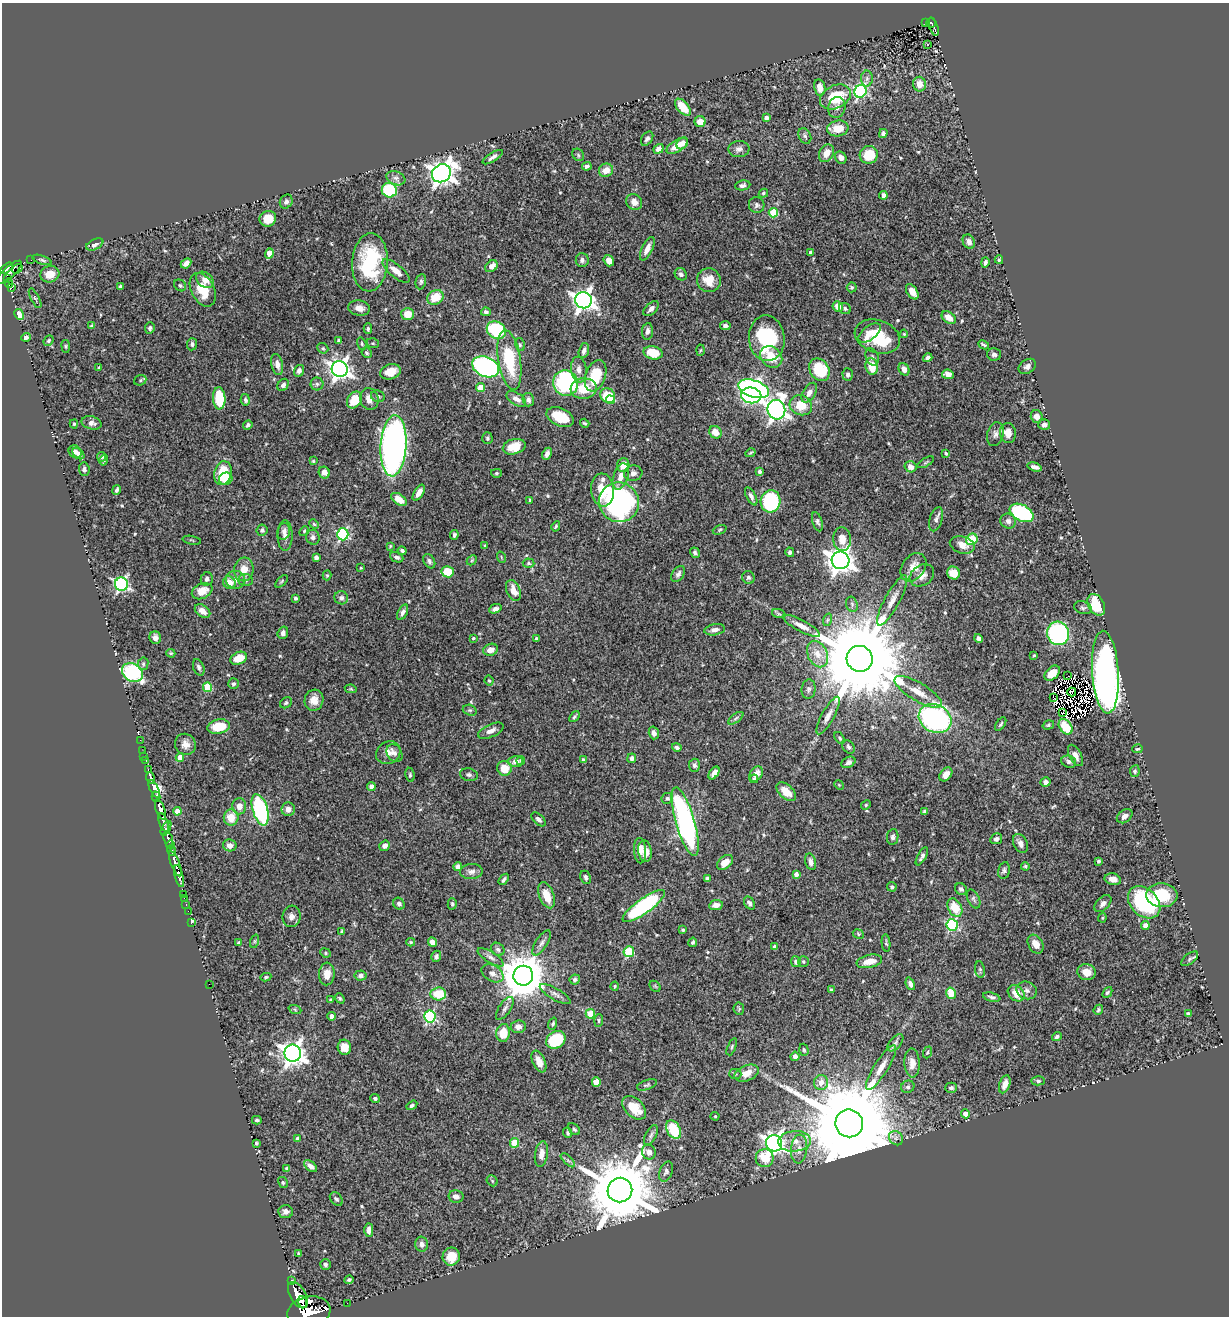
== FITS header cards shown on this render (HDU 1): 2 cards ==
NAXIS1  =                 1227
NAXIS2  =                 1314

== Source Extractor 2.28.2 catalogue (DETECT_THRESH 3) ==
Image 1227 x 1314 px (HDU 1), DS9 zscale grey, 1 PNG px = 1 image px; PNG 1231 x 1318 px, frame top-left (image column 1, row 1314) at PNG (2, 3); each listed source drawn as its Kron ellipse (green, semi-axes under 4 px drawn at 4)
Background 0.757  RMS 0.015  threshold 0.0436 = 3 sigma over >= 5 px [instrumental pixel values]
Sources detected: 566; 12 with non-positive FLUX_AUTO (blend fragments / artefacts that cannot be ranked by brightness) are neither listed nor drawn; of the other 554, the 500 brightest by FLUX_AUTO listed and drawn (54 fainter detections omitted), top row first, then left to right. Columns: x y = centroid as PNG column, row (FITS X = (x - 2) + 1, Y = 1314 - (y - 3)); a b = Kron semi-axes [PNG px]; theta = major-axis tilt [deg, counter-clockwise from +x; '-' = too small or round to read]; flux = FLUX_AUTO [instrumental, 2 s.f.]
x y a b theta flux
926 23 2 2 - 7.7
931 23 5 4 - 75
934 27 9 3 -71 130
928 44 3 3 - 3
867 78 8 6 90 2.9
919 84 7 6 - 11
820 87 8 5 -78 8.7
860 91 6 6 - 140
835 97 16 11 26 38
683 107 10 5 -49 19
837 107 10 8 74 5.5
766 118 4 3 - 4
700 122 5 5 - 8.9
838 128 11 8 11 18
883 133 4 4 - 3.2
805 136 8 6 -64 2.2
647 139 8 5 56 2.7
682 143 6 5 - 4.7
677 146 12 6 32 14
658 149 5 4 - 4.6
739 149 11 8 3 4.5
826 153 9 7 60 10
578 155 7 5 -50 1.6
869 155 9 8 - 26
493 157 11 4 33 3.5
841 158 6 5 - 4.6
587 166 5 4 - 2.7
606 170 7 6 - 9.8
441 173 10 8 32 830
396 178 10 6 -22 3.9
743 185 8 5 8 2.9
389 190 8 7 - 69
763 193 5 4 - 1.4
883 195 4 4 - 4
286 202 7 6 - 3.2
634 202 8 7 - 6.8
757 205 8 7 - 3
773 213 5 4 - 40
268 219 8 7 - 15
969 242 7 6 - 4.4
95 244 9 5 25 3.8
647 249 13 5 64 8.2
810 252 3 3 - 1.8
269 253 5 4 - 15
31 260 2 2 - 5.9
42 260 10 3 -19 1.8
582 260 7 6 - 3.5
999 260 4 3 - 1.4
609 261 6 5 - 7
370 262 29 17 87 79
985 262 5 4 - 2.4
186 263 6 4 45 4.6
491 266 7 5 41 6.9
7 268 7 3 38 350
17 269 5 3 - 35
396 271 17 6 -39 9.5
9 272 16 5 42 450
50 274 10 8 16 10
681 274 6 5 - 3.4
7 279 3 3 - 79
205 280 10 7 -38 7.5
709 280 12 12 - 15
421 282 8 5 79 2.1
9 283 4 3 - 110
180 285 6 5 - 1.8
120 287 4 3 - 1.9
852 287 5 5 - 1.5
11 288 4 3 - 90
203 290 18 11 -62 27
912 292 8 5 -56 7.2
435 297 8 7 - 20
35 298 11 4 -63 1.9
583 300 8 8 - 640
838 306 5 5 - 9.8
359 308 11 7 -9 7.5
845 308 6 5 - 2.2
651 309 9 5 43 4.5
486 312 5 4 - 2.5
19 314 5 4 - 12
408 314 6 6 - 15
949 317 8 5 -38 7.7
92 326 3 3 - 1.5
725 326 5 4 - 2.9
150 328 6 4 85 2.4
368 329 5 3 - 1.7
496 330 10 8 -34 74
647 331 8 5 82 3.7
869 333 13 6 39 8.9
904 334 4 3 - 1.1
877 336 23 16 -19 48
26 337 5 4 - 2.1
767 338 23 18 -84 80
339 340 4 3 - 3.1
48 341 5 4 - 1.4
373 343 6 4 -19 1.4
192 344 6 5 - 2.7
362 344 6 4 -72 1.3
520 345 6 5 - 1.6
984 345 6 2 -26 1.7
66 346 6 3 -82 1.1
323 348 6 5 - 1.6
701 350 5 3 - 1
584 351 8 5 74 3.6
367 353 5 4 - 2
653 353 10 6 -12 24
994 354 7 6 - 3.4
771 357 12 9 -42 18
872 357 9 6 -69 2.5
928 358 5 4 - 3
509 360 30 11 -81 51
277 365 11 5 -79 5.8
872 366 8 6 -81 21
1027 366 9 7 34 4.1
99 367 3 3 - 1.2
486 367 14 10 -24 210
340 369 8 7 - 620
579 369 13 7 -83 6.2
904 369 6 5 - 6
819 370 12 9 -55 37
299 371 6 5 - 3.7
390 372 10 7 19 13
848 374 6 5 - 3.2
948 374 6 4 -6 6
596 376 16 10 70 37
140 380 6 5 - 1.7
566 383 13 12 - 110
317 384 6 6 - 2.7
283 385 6 5 - 3.4
481 387 4 4 - 20
584 389 13 10 6 22
754 389 16 8 -18 360
809 393 11 6 58 5.8
751 395 10 8 -7 130
378 396 7 5 -22 2.5
608 396 8 6 -42 35
219 398 11 6 -87 36
369 399 11 9 -76 8.3
516 399 11 6 -32 6
245 400 6 4 -76 2.4
354 400 9 7 56 21
528 400 7 5 -76 3.1
610 400 4 3 - 9.3
801 405 11 10 - 21
776 410 10 9 - 560
1037 416 6 5 - 7.2
560 417 14 8 -24 25
92 423 10 6 -14 4.6
585 423 5 3 - 1.3
74 424 4 4 - 1.2
248 425 5 4 - 2.5
1044 425 6 5 - 3.9
715 432 6 6 - 11
1008 433 10 8 -82 8.8
995 434 12 8 74 4.8
487 438 6 5 - 2
394 446 31 13 86 480
514 447 11 7 15 19
75 452 7 6 - 5.8
750 453 5 3 - 1.1
946 453 4 3 - 1.6
78 454 7 4 -39 4.1
547 454 6 4 63 3.6
101 457 5 4 - 2.4
104 460 5 4 - 1.6
313 461 4 4 - 1.1
926 462 9 4 30 1.5
623 465 7 6 - 10
910 467 6 5 - 6.2
1035 467 7 3 -16 4
84 469 7 5 -86 3.5
324 472 6 5 - 5.5
759 472 4 3 - 1.9
223 473 12 8 76 32
496 473 5 4 - 1.4
633 473 9 7 5 4.2
621 476 13 7 72 9.5
226 479 7 6 - 13
117 490 5 3 - 2.5
603 490 16 11 -83 33
419 493 9 4 59 7.1
751 496 10 4 -61 3.4
399 499 9 5 -34 12
530 500 3 3 - 1.2
770 501 11 10 - 100
619 502 20 19 - 270
1022 513 13 8 -27 100
936 519 12 6 74 3.6
1008 521 8 7 - 3.8
817 522 10 5 -73 2.4
314 524 5 4 - 1.1
556 526 5 3 - 1.4
262 530 6 5 - 2.4
720 530 7 4 22 1.5
284 531 8 6 79 3.8
304 531 5 4 - 1.4
343 534 6 6 - 110
454 535 5 3 - 2
285 536 15 7 90 6.6
313 537 7 6 - 3.2
842 539 12 9 -86 9.3
972 539 6 5 - 26
192 540 9 3 -11 1.1
962 545 12 8 -16 9.1
390 546 3 3 - 1.1
485 546 3 3 - 1.7
402 551 4 3 - 2.1
790 552 5 4 - 2.5
695 553 5 4 - 2.1
316 557 4 4 - 4.8
397 557 7 4 -24 3
501 557 6 3 -72 1.1
472 560 6 4 46 1.4
840 560 9 8 - 1100
429 561 8 5 -59 2.8
529 563 6 4 -3 1.8
913 567 15 11 53 12
361 568 4 3 - 1.1
244 569 12 9 82 12
448 572 6 5 - 23
954 573 6 6 - 14
678 574 9 6 55 3.2
327 575 5 4 - 1.4
922 575 13 10 35 8
748 577 6 6 - 2.6
207 579 7 6 - 3.2
235 580 9 9 - 7.5
246 580 7 6 - 2.5
282 581 8 3 45 1.3
229 583 6 6 - 13
121 584 6 6 - 190
513 590 11 6 -67 10
202 591 11 7 24 13
295 598 4 3 - 2.4
341 598 7 6 - 3.2
892 600 28 7 61 11
852 604 8 5 -71 2.4
1096 605 11 8 -61 44
1083 608 9 6 -18 2.6
495 609 6 4 21 3.8
202 611 9 5 -38 6.9
403 612 8 4 64 4
779 614 7 4 -18 1.7
827 620 6 4 71 1.4
802 626 20 5 -28 7.7
715 630 10 5 10 4.6
283 633 6 5 - 3.5
1058 633 12 11 - 190
155 638 6 5 - 4.2
473 638 3 3 - 1.3
978 638 4 4 - 2.9
536 639 3 3 - 1.2
491 650 7 6 - 7.2
171 653 4 3 - 1.2
817 654 14 9 -64 11
1034 655 3 2 - 1
239 658 8 6 24 18
860 659 13 13 - 25000
143 664 6 5 - 2.2
199 667 8 5 -69 2.8
132 672 11 8 -32 120
1105 672 41 13 -86 530
1052 673 9 6 44 11
1068 676 3 2 - 5
489 680 5 3 - 1.2
233 684 5 5 - 2.2
207 687 5 4 - 32
351 689 6 4 -11 1.3
809 689 9 7 84 3.2
918 692 27 9 -31 14
1072 692 4 2 - 1.2
1053 697 3 2 - 4.1
314 700 10 9 - 10
286 703 6 5 - 1.7
470 710 7 5 -18 1.8
1063 712 2 2 - 1.2
828 716 21 6 61 7.2
574 717 6 4 50 1.7
736 718 9 4 36 1.9
935 719 17 13 -27 230
1001 724 8 3 56 1.7
1048 725 6 4 19 1.6
219 727 11 7 10 24
1066 727 8 6 -54 25
491 731 13 6 24 5.6
654 733 6 5 - 4.1
840 738 6 4 -54 1.7
140 740 2 2 - 6.2
185 744 11 10 - 7.2
677 747 5 3 - 2.3
848 747 7 5 -49 2.1
1137 749 5 3 - 1.3
143 751 2 2 - 9.2
388 753 13 11 34 7.8
394 753 9 7 -56 3.7
1075 755 12 6 -62 5.6
144 757 3 2 - 20
180 757 4 4 - 10
632 758 5 4 - 3.2
146 760 3 3 - 43
521 760 4 4 - 1.5
583 760 4 3 - 1.6
516 761 7 5 2 5
848 762 7 5 26 3.1
1069 762 8 6 -21 3
694 765 6 5 - 2.4
504 768 7 7 - 17
148 770 3 2 - 44
1135 771 6 4 81 1.7
714 773 7 4 56 7.1
756 774 8 6 54 7.7
946 774 8 5 49 7.5
410 775 7 4 -82 1.6
469 775 9 6 -13 2.8
151 778 6 3 -73 150
754 779 4 3 - 1.7
1045 782 5 4 - 4.7
839 785 5 4 - 1.1
371 787 4 4 - 7.1
154 789 9 4 -65 940
786 792 12 7 -42 9.6
156 797 5 3 - 270
667 798 6 5 - 2.2
866 805 5 4 - 1.3
239 806 8 7 - 8.1
288 809 7 6 - 5.7
160 810 10 4 -71 1400
260 810 16 7 -73 120
177 811 4 4 - 8.5
925 812 4 3 - 1.9
1125 816 8 6 37 5
231 818 8 7 - 17
538 819 8 5 -43 3.1
163 822 10 3 -70 350
685 822 36 9 -74 230
166 828 8 3 62 320
893 837 8 5 81 2.9
168 839 8 3 -73 420
996 839 6 5 - 3.1
1020 843 10 6 -63 5.4
171 845 4 2 - 110
230 845 7 6 - 6
385 846 5 5 - 5.4
172 850 5 4 - 110
640 851 12 6 -87 6.2
645 851 11 6 -80 7.2
922 856 10 4 61 2.9
1099 861 4 4 - 1.9
725 862 9 6 40 12
811 862 8 5 -75 4.9
175 864 13 3 -69 940
1025 866 4 4 - 1.4
458 867 4 4 - 5.6
1004 870 8 6 79 2.6
471 871 11 7 3 4.6
796 874 4 4 - 4.2
179 876 11 4 -75 760
586 877 7 5 -65 2.6
504 879 6 3 55 2.2
707 879 4 4 - 2.4
1113 879 8 5 -13 6.8
892 887 5 4 - 2.3
961 889 6 5 - 2.8
183 894 3 3 - 31
546 895 13 7 -69 17
1162 895 16 12 -4 36
184 898 3 2 - 12
973 899 10 5 -64 2.6
1144 902 18 13 -44 100
749 903 7 5 -58 3.1
399 904 6 5 - 2.9
452 904 6 4 -86 1.5
1103 904 10 6 46 5
186 905 3 2 - 18
716 905 7 5 8 6.1
644 906 25 7 36 110
955 908 10 6 -62 25
188 911 2 2 - 8.7
292 916 11 9 84 5.2
1102 918 4 4 - 1.1
191 922 3 3 - 25
952 925 6 6 - 100
1145 925 4 4 - 6.6
683 930 3 3 - 1.3
342 932 4 3 - 1.4
858 934 6 4 -25 1.4
255 941 7 4 71 1.5
411 942 4 3 - 1.3
432 942 5 4 - 7.7
693 942 4 4 - 1.8
239 943 4 4 - 2.3
542 943 14 6 58 4
886 943 9 3 -84 1.4
1036 944 10 7 -58 7.4
774 946 4 3 - 2
498 949 7 6 - 2.6
629 952 5 5 - 59
325 953 5 4 - 1.4
436 956 6 5 - 2.5
491 957 15 5 -32 4.6
1190 959 10 5 38 2.4
803 961 5 5 - 1.7
869 961 13 6 12 10
796 962 5 5 - 3.8
980 969 8 5 -81 2
1087 972 9 8 - 10
493 973 12 8 -30 6.8
327 974 11 8 86 9.7
361 975 6 5 - 2.9
523 976 10 10 - 4000
266 977 5 3 - 1.3
575 980 5 5 - 3
209 984 2 2 - 18
910 984 6 4 -69 3.6
615 986 4 3 - 1.1
655 986 6 4 -46 1.3
831 990 4 3 - 2.3
1027 990 10 8 -23 4.6
1107 992 6 4 50 1.8
951 993 6 4 -76 19
1016 993 9 7 -41 13
438 994 7 6 - 27
555 994 17 5 -30 4.7
992 997 9 4 -14 2.5
340 998 5 4 - 1.5
331 1000 3 3 - 1.2
505 1008 13 6 56 3.9
739 1009 6 5 - 1.5
295 1010 6 4 -21 1.3
1098 1010 5 4 - 1.6
590 1014 5 4 - 27
1188 1014 4 4 - 3.1
331 1016 4 4 - 3.9
430 1017 6 5 - 120
599 1020 6 4 86 1.4
553 1024 6 4 71 1.9
518 1027 7 6 - 6.4
503 1033 9 7 83 18
1057 1037 5 4 - 2
556 1040 10 8 34 50
895 1043 10 5 49 3.1
344 1047 7 7 - 11
732 1047 9 4 67 1.6
804 1050 6 4 -72 1.5
927 1052 6 4 70 1.3
293 1053 8 8 - 860
795 1056 4 4 - 5.1
539 1061 11 6 -66 9.2
912 1063 14 7 -88 8.6
881 1067 26 7 57 12
746 1073 13 7 22 11
735 1074 6 5 - 1.6
1038 1081 7 4 -2 1.9
596 1082 4 4 - 15
821 1082 7 7 - 9.4
1005 1084 9 5 71 7.8
647 1085 10 5 19 1.9
908 1087 7 6 - 2.6
951 1088 6 5 - 2.5
375 1098 4 4 - 2
412 1105 6 4 33 2.1
634 1108 14 9 -43 21
965 1114 4 4 - 8.8
715 1116 4 4 - 1.1
257 1120 5 3 - 1.7
849 1123 14 14 - 27000
574 1129 7 4 -45 1.9
674 1129 10 6 -59 38
568 1133 5 4 - 1.8
651 1135 11 5 63 2.9
896 1138 8 6 -46 2.9
297 1139 4 3 - 1.9
794 1141 16 10 4 13
256 1143 4 3 - 1.5
514 1143 5 4 - 34
774 1143 8 8 - 560
799 1149 14 8 84 7.7
649 1152 7 7 - 5.6
541 1154 13 6 81 7.7
765 1158 9 9 - 25
568 1160 9 3 -44 2
310 1166 8 4 -39 4.9
287 1168 4 3 - 1.7
666 1172 10 6 72 3.2
492 1181 6 5 - 1.5
283 1182 6 4 -60 1.6
620 1190 12 12 - 12000
456 1196 7 6 - 4.4
336 1199 7 5 -47 2.3
286 1212 7 6 - 4.8
369 1230 7 4 -89 4.5
421 1244 7 6 - 5
298 1254 4 3 - 1.1
451 1257 9 8 - 17
325 1264 5 5 - 2.3
292 1280 3 2 - 16
349 1280 5 4 - 1.5
298 1295 14 8 -60 2400
302 1302 6 4 -73 700
347 1303 2 2 - 7.7
309 1312 22 15 12 4400
At the frame edge (FLAGS 8, measured only in part): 1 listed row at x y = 309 1312
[54 fainter detections neither listed nor drawn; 12 non-positive-flux detections neither listed nor drawn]